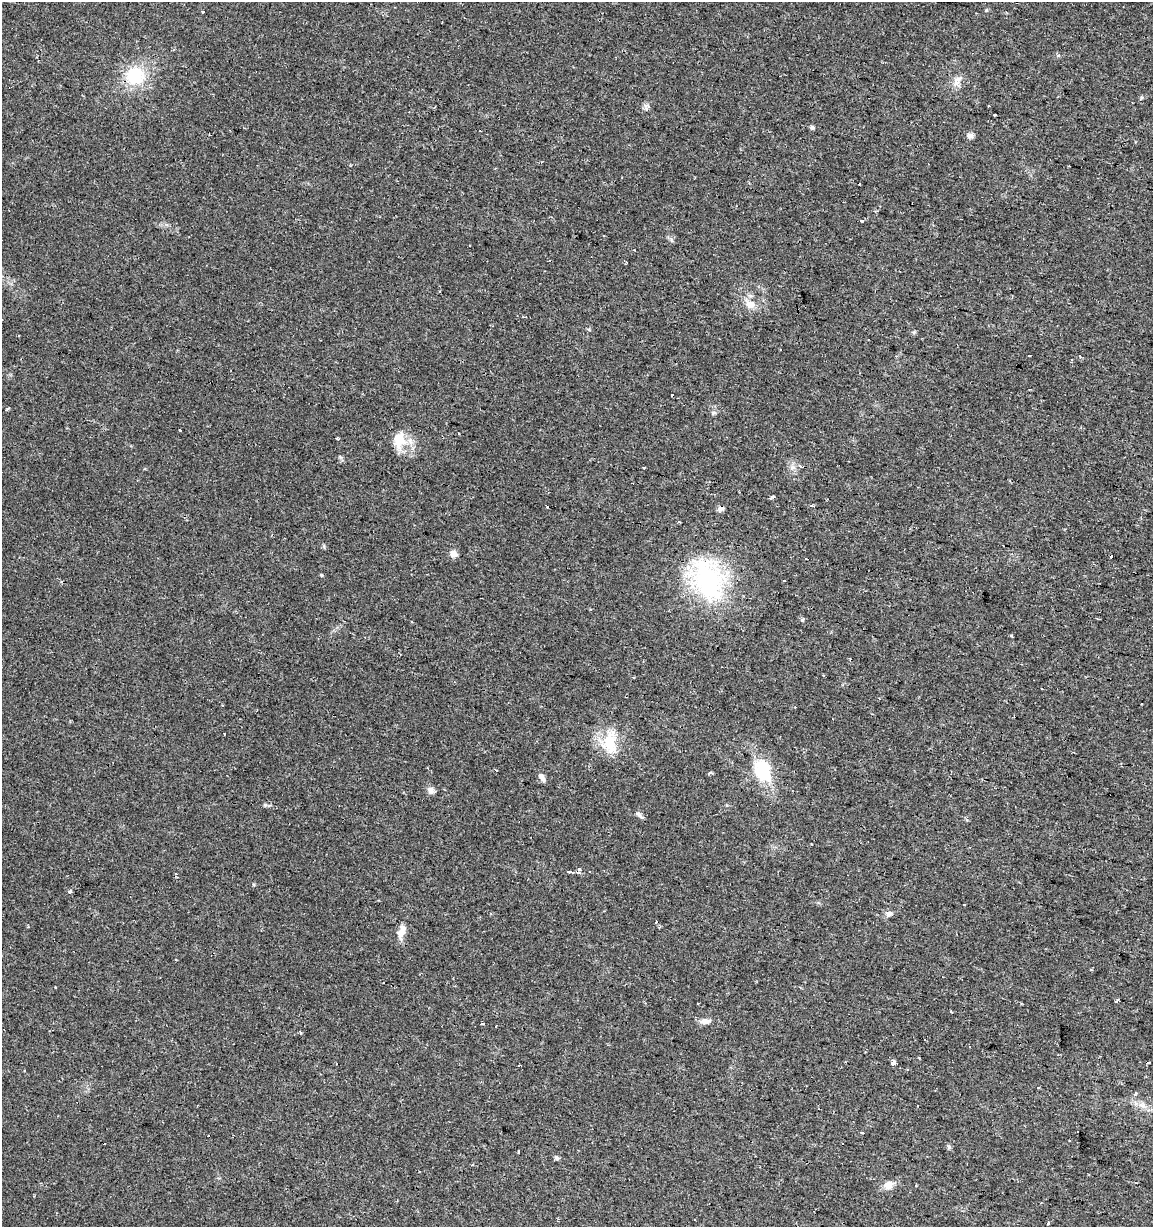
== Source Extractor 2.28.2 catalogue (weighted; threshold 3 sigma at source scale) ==
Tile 6 of 4 x 4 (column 2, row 2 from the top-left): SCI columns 1372-2522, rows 2453-3677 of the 5104 x 4901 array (HDU 1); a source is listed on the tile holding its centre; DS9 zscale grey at full resolution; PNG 1155 x 1229 px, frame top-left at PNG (2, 2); no overlay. Shown black and unused: <1% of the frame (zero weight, under 2 of 3 exposures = <1% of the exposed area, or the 3 px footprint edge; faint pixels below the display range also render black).
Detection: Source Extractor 2.28.2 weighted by HDU 2 'WHT'; one run over the whole footprint, this tile lists its part. Background 0.0295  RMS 0.0034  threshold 0.0154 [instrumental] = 3 sigma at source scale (4.5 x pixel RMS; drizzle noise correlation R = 1.50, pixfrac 1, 0.0396/0.0396 arcsec/px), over >= 5 px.
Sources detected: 91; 24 cosmic-ray / hot-pixel residue — not listed; the other 67 listed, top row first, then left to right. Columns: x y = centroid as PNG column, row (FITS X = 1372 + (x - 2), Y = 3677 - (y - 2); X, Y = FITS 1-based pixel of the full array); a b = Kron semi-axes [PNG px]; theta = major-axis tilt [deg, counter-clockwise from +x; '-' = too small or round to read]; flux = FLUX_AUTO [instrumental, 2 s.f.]
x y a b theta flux
202 11 3 3 - 1.4
135 75 22 19 7 15
957 81 14 10 68 2.6
995 115 3 2 - 0.26
812 127 6 5 - 0.8
480 131 3 2 - 0.36
970 135 9 7 -5 1.2
861 221 4 3 - 1.2
603 236 3 2 - 0.56
634 250 3 2 - 0.32
439 292 3 3 - 0.75
749 304 15 10 -43 3.5
1080 356 5 3 - 0.9
713 413 6 5 - 0.62
180 430 3 2 - 1.2
337 439 3 3 - 0.83
399 440 25 16 83 6.6
800 466 4 4 - 0.66
772 497 4 3 - 2.6
812 506 4 3 - 0.7
721 508 8 6 26 1.2
678 521 4 3 - 0.45
453 554 9 8 - 1.9
806 559 3 2 - 0.44
321 575 3 3 - 2.1
708 579 59 37 -72 44
784 581 3 2 - 0.52
802 620 4 4 - 1.2
1011 636 3 3 - 0.8
823 675 3 2 - 0.49
633 677 3 2 - 0.55
224 733 3 3 - 1.1
610 742 33 19 -90 11
496 771 3 3 - 0.92
763 771 26 19 -70 16
710 773 3 3 - 8.1
542 777 12 6 -60 1.5
431 790 9 8 - 1.5
265 805 5 5 - 0.47
639 815 14 4 -45 0.91
579 868 3 3 - 2.5
570 871 6 3 -11 4.7
577 872 4 3 - 2.4
70 892 4 3 - 1.1
889 914 8 6 42 1.4
656 921 3 3 - 1.9
401 931 18 9 71 3
383 982 3 2 - 0.41
55 987 2 2 - 0.26
1116 1001 4 3 - 1.4
698 1003 3 2 - 0.45
705 1021 16 7 1 1.8
482 1023 4 3 - 3.2
496 1026 3 2 - 0.41
300 1032 6 3 -63 0.45
893 1062 4 4 - 6.1
519 1065 3 3 - 0.49
1135 1093 6 4 53 0.72
1142 1105 11 6 -15 2
862 1132 4 3 - 3.2
1070 1140 3 2 - 0.39
949 1147 6 5 - 0.58
518 1152 3 3 - 1.3
556 1158 8 5 -44 0.69
888 1185 15 10 31 2.5
34 1196 3 2 - 0.31
1048 1224 3 3 - 2.8
Overlapping masked pixels (flux is a lower limit): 1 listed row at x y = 721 508
Unlisted compact peaks at least as high as the median listed source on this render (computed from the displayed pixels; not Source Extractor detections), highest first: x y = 986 10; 1141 98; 646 109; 324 546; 671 239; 340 457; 253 885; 914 332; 792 467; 1058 55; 967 820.